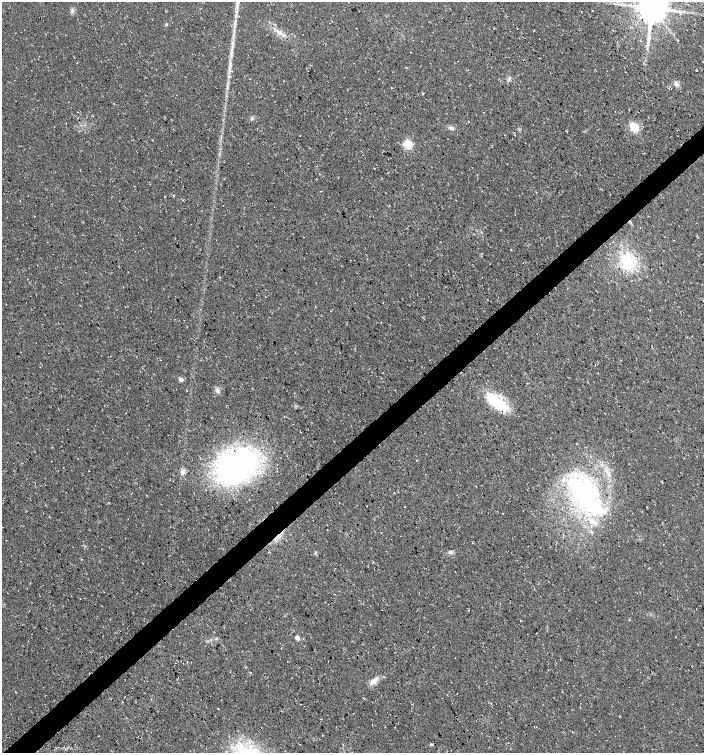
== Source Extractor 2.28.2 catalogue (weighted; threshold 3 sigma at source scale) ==
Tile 7 of 4 x 4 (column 3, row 2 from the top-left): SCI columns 2950-4352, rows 3005-4505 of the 5964 x 6007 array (HDU 1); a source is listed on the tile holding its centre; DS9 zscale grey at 2 x 2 block average (1 PNG px = mean of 2 x 2 image px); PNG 706 x 755 px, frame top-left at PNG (2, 2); no overlay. Shown black and unused: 4% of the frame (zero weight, under 3 of 4 exposures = <1% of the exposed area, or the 3 px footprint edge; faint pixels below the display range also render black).
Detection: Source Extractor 2.28.2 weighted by HDU 2 'WHT'; one run over the whole footprint, this tile lists its part. Background 0.00915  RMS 0.0049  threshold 0.022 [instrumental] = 3 sigma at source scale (4.5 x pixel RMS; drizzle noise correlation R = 1.50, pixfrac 1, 0.0396/0.0396 arcsec/px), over >= 5 px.
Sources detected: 46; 1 cosmic-ray / hot-pixel residue — not listed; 2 inside a brighter listed object's ellipse — not listed separately; the other 43 listed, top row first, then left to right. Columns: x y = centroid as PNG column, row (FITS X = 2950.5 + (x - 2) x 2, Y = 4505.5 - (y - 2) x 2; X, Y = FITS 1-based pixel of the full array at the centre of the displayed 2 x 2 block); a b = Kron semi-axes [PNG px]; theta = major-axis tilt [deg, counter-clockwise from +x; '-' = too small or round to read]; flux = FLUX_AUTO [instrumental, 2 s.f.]
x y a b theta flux
237 8 5 3 - 2.3
652 8 7 7 - 2800
593 11 2 2 - 8.9
234 29 4 2 - 1.6
280 33 6 3 -56 3.6
649 39 6 3 57 2.9
233 42 6 2 79 2.4
231 52 8 2 87 3.3
230 65 5 3 - 2.5
406 67 2 2 - 0.41
697 71 3 2 - 0.61
676 84 7 4 -42 3.5
392 88 2 2 - 0.47
422 93 3 2 - 0.6
634 127 8 6 -47 25
451 128 6 4 -19 2.8
677 130 2 2 - 0.4
514 132 2 2 - 0.48
407 144 3 3 - 76
511 249 2 2 - 0.52
627 262 23 15 -67 43
315 306 2 2 - 0.42
181 379 3 3 - 6.4
217 390 7 5 -79 3.7
497 402 31 12 -40 43
284 417 2 2 - 0.51
277 464 2 2 - 0.67
236 465 43 31 27 270
182 472 7 6 - 3.9
426 474 2 2 - 0.36
586 496 49 18 -52 200
405 507 2 2 - 0.59
633 529 2 2 - 0.57
297 637 3 3 - 10
675 637 2 2 - 0.35
187 662 2 2 - 0.5
178 677 2 2 - 0.54
374 681 11 6 50 7.3
218 709 2 2 - 0.52
572 732 2 2 - 0.41
431 744 4 3 - 1.3
239 747 14 12 73 25
256 751 8 6 -15 8
Isophote crosses this tile's border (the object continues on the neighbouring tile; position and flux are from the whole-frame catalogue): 1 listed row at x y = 652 8
Diffuse or blended objects may show on this block-average render without a row.